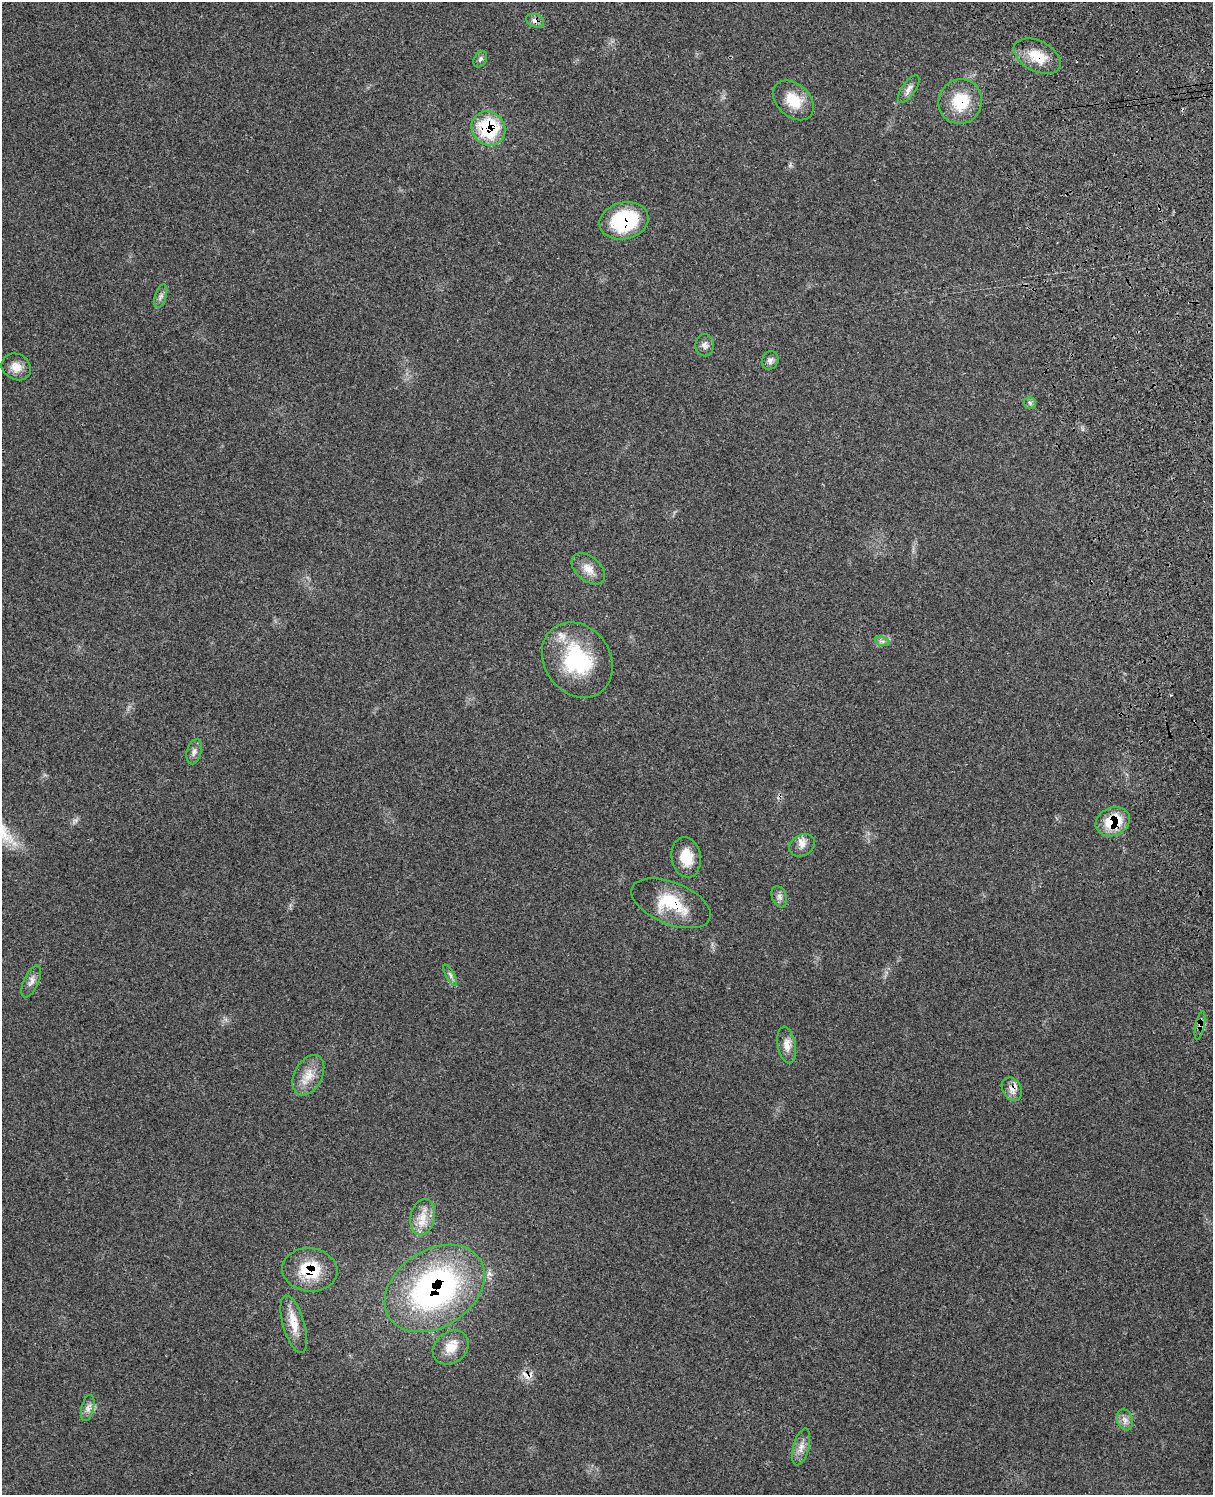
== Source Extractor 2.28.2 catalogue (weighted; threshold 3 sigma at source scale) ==
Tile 6 of 4 x 3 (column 2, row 2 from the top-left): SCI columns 1331-2541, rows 1667-3159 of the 5080 x 4929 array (HDU 1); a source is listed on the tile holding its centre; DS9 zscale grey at full resolution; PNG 1215 x 1497 px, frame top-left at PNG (2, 2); each listed source drawn as its Kron ellipse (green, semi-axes under 4 px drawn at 4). Shown black and unused: <1% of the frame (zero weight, under 3 of 4 exposures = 6% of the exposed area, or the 3 px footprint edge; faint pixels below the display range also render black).
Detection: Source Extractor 2.28.2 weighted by HDU 2 'WHT'; one run over the whole footprint, this tile lists its part. Background 0.202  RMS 0.008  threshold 0.0358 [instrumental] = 3 sigma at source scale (4.5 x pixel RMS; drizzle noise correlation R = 1.50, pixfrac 1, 0.05/0.05 arcsec/px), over >= 5 px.
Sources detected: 39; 2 cosmic-ray / hot-pixel residue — neither listed nor drawn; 1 inside a brighter listed object's ellipse — not listed separately; the other 36 listed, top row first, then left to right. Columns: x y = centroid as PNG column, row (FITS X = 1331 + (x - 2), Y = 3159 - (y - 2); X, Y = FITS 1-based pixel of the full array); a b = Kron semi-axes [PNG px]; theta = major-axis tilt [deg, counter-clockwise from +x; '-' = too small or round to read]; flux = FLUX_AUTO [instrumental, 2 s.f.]
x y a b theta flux
535 21 9 6 -19 3.9
1037 56 25 15 -27 19
480 59 9 6 61 2
909 89 16 6 56 4.4
793 100 23 16 -43 19
960 101 22 21 - 29
488 128 18 16 -49 56
624 221 25 18 13 65
161 296 12 5 72 2.9
705 345 11 9 -88 3.7
770 360 9 8 - 2.9
16 367 15 13 -29 8.4
1030 403 6 6 - 1.7
588 569 19 12 -41 8.8
882 641 7 4 -18 2
577 660 40 33 -55 68
194 752 13 7 75 3.7
1113 822 18 14 22 29
802 845 13 10 28 5.6
686 857 20 14 -80 18
779 897 11 7 -69 3.3
671 903 42 21 -22 33
450 975 12 4 -60 2.1
31 982 17 7 65 4.7
1200 1025 14 4 78 3.3
787 1045 18 9 -80 7.6
308 1075 22 14 62 13
1012 1089 12 9 -59 5.9
423 1217 18 12 78 12
310 1270 28 21 -7 33
435 1288 54 38 33 200
294 1324 30 11 -74 15
451 1347 19 15 37 13
88 1408 13 6 76 4.1
1125 1420 11 7 -70 4.3
801 1447 19 8 75 6.6
Overlapping masked pixels (flux is a lower limit): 11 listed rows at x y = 535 21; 1037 56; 960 101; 488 128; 624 221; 1113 822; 671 903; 1200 1025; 1012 1089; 310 1270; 435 1288